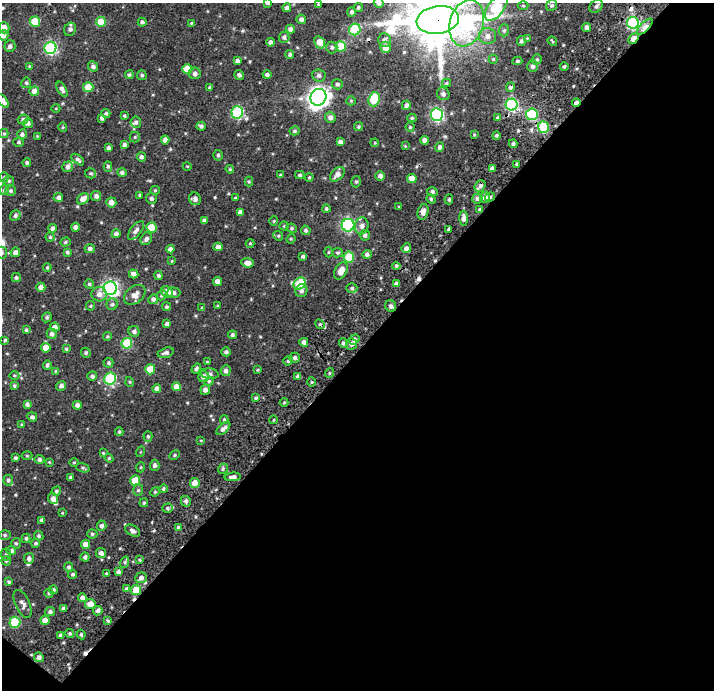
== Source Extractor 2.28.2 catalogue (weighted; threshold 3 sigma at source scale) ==
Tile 4 of 2 x 2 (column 2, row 2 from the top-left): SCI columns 840-1551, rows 205-892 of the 1758 x 1761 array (HDU 1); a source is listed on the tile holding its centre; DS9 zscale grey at full resolution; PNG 716 x 692 px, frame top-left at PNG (2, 3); each listed source drawn as its Kron ellipse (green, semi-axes under 4 px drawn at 4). Shown black and unused: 50% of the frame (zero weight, under 3 of 4 exposures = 20% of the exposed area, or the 3 px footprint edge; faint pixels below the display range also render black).
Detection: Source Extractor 2.28.2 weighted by HDU 2 'WHT'; one run over the whole footprint, this tile lists its part. Background 0.136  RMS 0.047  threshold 0.211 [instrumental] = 3 sigma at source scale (4.5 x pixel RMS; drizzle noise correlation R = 1.50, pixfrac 1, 0.0396/0.0396 arcsec/px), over >= 5 px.
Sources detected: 353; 6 cosmic-ray / hot-pixel residue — neither listed nor drawn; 7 inside a brighter listed object's ellipse — not listed separately; the other 340 listed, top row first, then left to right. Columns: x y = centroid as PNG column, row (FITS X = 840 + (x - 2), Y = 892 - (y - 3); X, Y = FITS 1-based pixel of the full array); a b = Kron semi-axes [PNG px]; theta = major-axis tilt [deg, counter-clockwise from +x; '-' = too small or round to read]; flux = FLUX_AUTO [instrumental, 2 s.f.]
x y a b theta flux
268 3 4 4 - 14
379 3 5 5 - 15
318 4 4 3 - 4.8
552 5 6 5 - 9
523 6 5 3 - 4.8
596 6 7 5 42 13
358 7 4 4 - 7.9
496 7 15 8 53 310
287 8 4 4 - 14
351 12 5 4 - 12
301 19 5 4 - 14
438 20 21 14 8 25000
35 22 5 5 - 140
101 22 5 5 - 100
142 22 4 3 - 8.9
191 23 4 3 - 4.9
467 23 24 16 73 610
633 23 6 6 - 560
587 27 4 4 - 12
645 27 10 4 46 58
4 28 5 5 - 34
70 29 7 5 62 14
290 29 4 4 - 17
355 30 6 5 - 270
504 30 6 5 - 7.9
3 35 5 5 - 23
487 36 8 8 - 28
284 37 5 5 - 12
527 38 4 3 - 3.4
633 38 6 4 50 60
385 40 7 6 - 20
521 41 5 4 - 8.4
552 41 5 2 - 4.5
270 42 4 4 - 15
320 42 6 5 - 48
10 46 6 5 - 14
341 46 5 5 - 170
332 47 6 5 - 11
385 47 5 5 - 38
50 48 6 6 - 660
290 54 4 4 - 9.8
493 59 4 4 - 5.2
537 59 5 4 - 7.9
237 61 4 4 - 14
517 61 5 4 - 6.2
29 66 3 3 - 3.2
93 66 5 4 - 15
533 66 6 5 - 15
564 66 4 3 - 6.6
187 69 5 5 - 100
195 73 6 6 - 15
129 75 4 4 - 8
142 75 5 4 - 7.4
239 75 5 4 - 12
267 75 4 4 - 13
319 75 6 6 - 14
26 83 5 5 - 7.8
446 83 4 4 - 5.2
337 84 5 5 - 9.6
88 87 5 5 - 76
510 87 5 4 - 12
210 88 4 3 - 7.5
62 89 8 4 -60 15
34 91 5 4 - 28
443 94 6 6 - 12
318 97 8 7 - 2800
374 99 7 5 71 200
3 101 8 4 -51 21
351 101 5 4 - 4.8
576 103 4 3 - 17
406 105 4 4 - 14
512 105 6 6 - 700
56 108 4 3 - 3.5
237 112 6 6 - 460
106 113 4 4 - 8.4
532 114 6 5 - 430
437 115 6 6 - 670
124 116 4 3 - 5.7
330 117 5 5 - 17
497 117 4 3 - 4.5
102 118 4 4 - 12
412 118 4 4 - 5.4
23 119 5 5 - 12
136 122 6 5 - 11
28 123 5 5 - 15
201 126 4 4 - 11
63 127 5 3 - 4.4
358 127 4 4 - 6.1
410 127 4 4 - 5.3
543 127 5 5 - 240
294 131 5 4 - 7.8
4 134 4 4 - 5.8
22 134 5 4 - 13
474 134 4 3 - 4.2
496 135 4 4 - 8
37 136 4 4 - 3.7
135 137 5 5 - 6.4
165 140 4 4 - 25
424 140 4 4 - 23
19 142 5 4 - 7.5
340 142 4 4 - 15
375 143 4 3 - 4
513 144 4 3 - 9.4
124 145 4 4 - 12
405 146 4 4 - 3.9
440 147 5 4 - 14
108 148 4 3 - 10
218 155 5 4 - 8.6
141 157 5 4 - 13
78 160 7 4 -39 9.7
27 163 4 4 - 8.8
517 164 3 3 - 7.1
108 166 5 4 - 7.1
187 166 4 3 - 3.4
67 167 5 5 - 15
492 168 4 3 - 16
230 169 4 4 - 5.3
122 172 5 4 - 12
91 173 5 5 - 6.7
337 174 9 5 45 25
280 175 4 3 - 4.8
300 175 4 3 - 7.8
380 176 5 5 - 18
4 177 5 4 - 7.3
309 177 4 3 - 5.9
412 178 5 4 - 38
9 181 5 5 - 6.7
249 181 5 4 - 5.1
356 182 6 4 75 6.9
480 186 6 5 - 12
4 190 5 5 - 7.3
155 190 5 4 - 5.8
11 191 5 5 - 9.4
432 192 5 4 - 11
140 195 3 3 - 5.3
96 196 5 5 - 16
58 197 5 4 - 14
490 197 5 4 - 8.1
151 198 5 5 - 12
235 198 4 3 - 4.4
478 198 5 5 - 17
485 198 5 5 - 25
83 199 6 5 - 41
195 199 6 5 - 15
431 199 5 4 - 7.2
449 199 5 4 - 7.3
111 202 5 5 - 28
398 207 4 2 - 3.5
326 208 4 4 - 7.5
480 209 4 3 - 7.8
240 212 4 4 - 18
423 212 8 5 76 20
15 215 5 5 - 11
463 218 7 4 -89 20
204 221 4 4 - 17
274 221 4 4 - 5.1
348 225 6 6 - 800
284 226 4 4 - 4.2
362 226 8 7 - 20
75 227 4 4 - 16
152 227 5 5 - 110
52 228 4 4 - 14
292 228 5 4 - 6.5
448 229 3 2 - 5.4
136 230 11 5 52 16
306 230 5 4 - 9.3
116 234 4 4 - 17
365 235 5 5 - 12
278 236 5 4 - 6.3
50 237 4 4 - 5.9
146 239 7 5 55 15
291 239 5 4 - 4.9
65 242 5 4 - 7.3
250 243 4 4 - 4.4
218 247 4 4 - 19
406 248 5 4 - 14
90 249 5 4 - 13
170 249 4 4 - 18
15 252 5 5 - 22
67 252 3 3 - 8.5
328 252 5 3 - 4.9
2 253 6 5 - 7.6
338 253 5 4 - 7.1
367 254 4 4 - 15
303 256 4 3 - 9.3
349 257 5 5 - 190
172 261 3 3 - 3.6
248 263 6 4 -7 26
396 266 4 4 - 7.8
47 267 4 3 - 5.5
341 271 9 6 62 42
134 274 5 4 - 23
159 275 4 4 - 9.5
16 277 4 4 - 7.7
217 281 4 4 - 25
89 284 4 4 - 7.8
300 284 7 5 48 190
396 284 4 4 - 16
41 287 4 4 - 27
110 288 7 6 - 1300
352 288 5 4 - 8.7
301 291 6 6 - 16
167 292 6 5 - 38
174 293 6 5 - 12
99 294 7 7 - 22
135 295 12 8 39 34
162 295 5 4 - 8.4
153 299 5 4 - 13
112 304 6 5 - 10
90 306 4 4 - 5.2
217 306 4 3 - 4.7
391 306 6 5 - 13
166 307 4 4 - 6.8
202 308 4 4 - 5.7
47 317 5 4 - 8.8
167 324 4 4 - 14
320 324 5 4 - 6.5
55 327 4 4 - 20
26 330 4 4 - 7.3
134 331 6 5 - 13
52 334 5 5 - 17
232 335 4 4 - 9.3
107 336 4 3 - 5.4
354 339 6 4 38 15
5 340 4 4 - 6.1
304 342 4 4 - 15
127 343 5 5 - 240
343 343 5 4 - 12
351 344 6 5 - 14
46 348 5 4 - 54
66 349 4 4 - 6.2
226 352 5 4 - 11
86 353 5 4 - 8
166 353 8 5 16 15
294 358 5 5 - 12
288 361 5 4 - 10
207 362 4 3 - 4.5
108 363 5 5 - 9.2
47 365 5 3 - 8.2
150 369 5 5 - 96
196 369 5 4 - 9.8
258 370 4 4 - 4.5
56 371 4 4 - 7.4
226 371 5 5 - 14
329 373 5 3 - 4.6
210 374 9 5 -6 13
14 375 5 3 - 5.5
92 376 5 4 - 13
298 376 4 3 - 12
204 377 5 5 - 23
110 379 6 6 - 390
209 381 4 4 - 6.5
130 382 5 3 - 4.5
312 382 5 3 - 5.2
14 386 4 4 - 7.5
61 386 5 4 - 15
177 387 4 4 - 38
157 388 4 4 - 21
205 390 5 5 - 18
256 398 4 3 - 6.4
284 402 4 3 - 4.3
27 404 4 4 - 13
77 405 4 4 - 17
32 417 5 4 - 11
224 420 4 3 - 6.2
273 420 4 3 - 3.6
22 424 4 4 - 4.7
223 428 8 4 42 15
119 432 4 3 - 5.8
148 436 5 4 - 6.9
201 440 4 2 - 2.8
140 452 5 3 - 3.7
103 453 3 3 - 4.2
175 455 6 4 29 6.7
27 456 5 3 - 4.6
15 458 4 3 - 8.5
109 458 4 4 - 5.1
39 460 5 4 - 14
49 462 4 3 - 3.7
74 462 5 3 - 4.3
155 465 5 4 - 12
141 467 5 3 - 3.9
83 468 7 4 -18 6.6
223 469 5 4 - 7.2
70 477 3 3 - 6
233 477 8 4 4 20
8 480 5 5 - 10
135 480 5 5 - 66
195 483 5 5 - 41
163 489 4 4 - 7.1
138 490 6 5 - 8.4
56 491 5 4 - 7.9
155 492 5 4 - 5.1
53 499 6 5 - 21
186 501 5 5 - 13
144 503 4 4 - 6.5
167 508 5 4 - 8
62 513 4 3 - 3.9
42 520 4 4 - 14
102 526 5 4 - 13
178 527 4 3 - 5.9
133 531 8 5 -31 15
92 534 5 4 - 7.4
5 535 6 5 - 7.6
39 536 5 4 - 7.5
26 538 4 3 - 7.3
16 543 5 4 - 7.4
36 543 4 4 - 7.7
85 544 4 4 - 35
11 551 5 4 - 12
101 553 5 5 - 17
6 554 6 5 - 7.1
85 557 4 4 - 12
29 558 5 5 - 15
139 560 4 4 - 5.1
6 561 4 4 - 6.1
125 562 6 3 72 7
69 567 5 4 - 10
118 572 4 3 - 11
106 573 4 3 - 5.5
73 574 4 4 - 7.4
141 578 6 5 - 20
9 582 4 4 - 7
126 588 4 3 - 6.1
54 590 4 4 - 7
136 590 5 5 - 88
49 593 4 4 - 6.1
82 598 4 4 - 19
23 604 15 7 -66 21
90 604 5 5 - 48
64 608 4 4 - 17
50 611 5 4 - 12
98 611 5 4 - 14
45 620 4 4 - 33
108 621 4 3 - 6.2
15 622 5 5 - 210
70 633 4 4 - 6.9
81 634 5 3 - 6.7
61 636 4 3 - 14
39 657 5 4 - 16
Overlapping masked pixels (flux is a lower limit): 10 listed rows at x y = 438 20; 467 23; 645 27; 633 38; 510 87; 576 103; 532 114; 490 197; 480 209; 136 590
Isophote crosses this tile's border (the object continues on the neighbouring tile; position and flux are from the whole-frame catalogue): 10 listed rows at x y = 268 3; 379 3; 496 7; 438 20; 467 23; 4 28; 3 35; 3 101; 2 253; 8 480